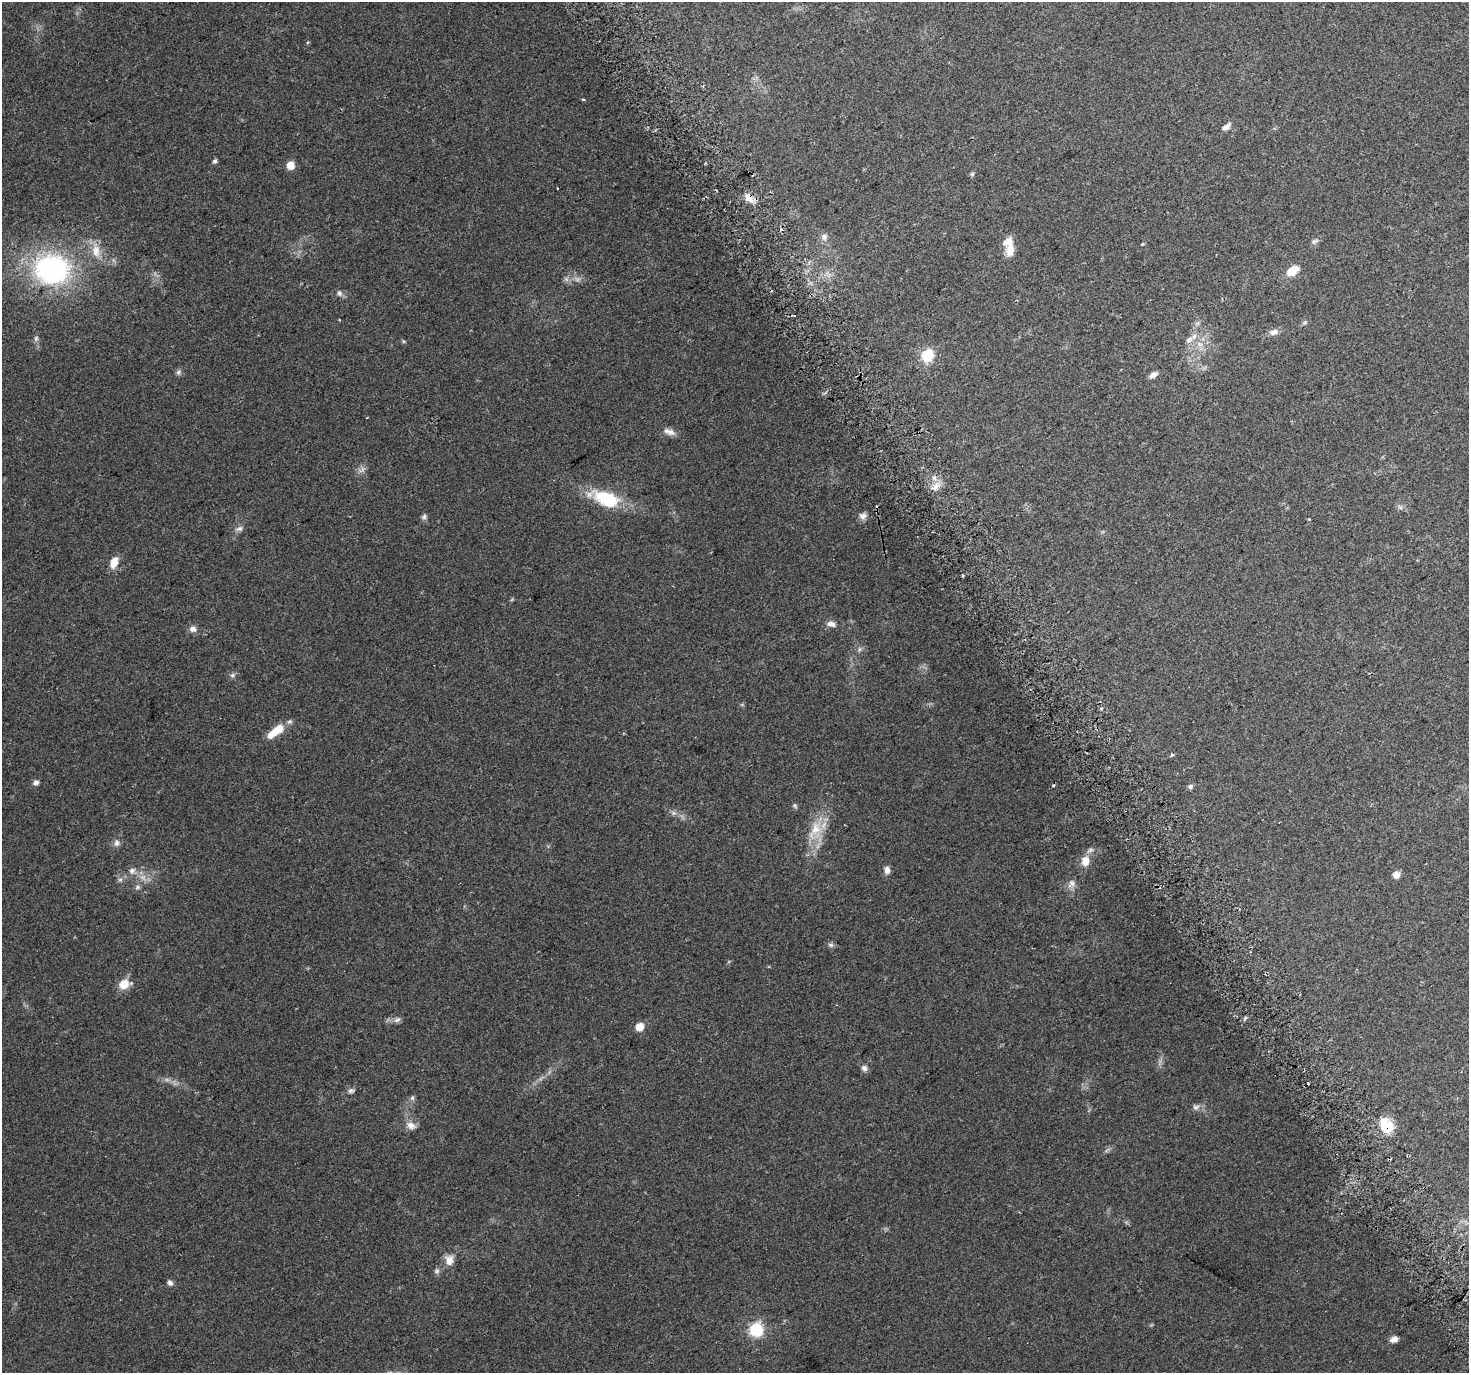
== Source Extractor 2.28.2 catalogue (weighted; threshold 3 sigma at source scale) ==
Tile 6 of 4 x 4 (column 2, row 2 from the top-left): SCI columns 1494-2960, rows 2875-4245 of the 5926 x 5806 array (HDU 1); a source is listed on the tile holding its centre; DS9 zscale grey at full resolution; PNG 1471 x 1375 px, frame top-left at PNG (2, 2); no overlay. Shown black and unused: <1% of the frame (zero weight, under 2 of 3 exposures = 2% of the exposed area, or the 3 px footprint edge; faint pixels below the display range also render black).
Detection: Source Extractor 2.28.2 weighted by HDU 2 'WHT'; one run over the whole footprint, this tile lists its part. Background 0.093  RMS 0.0092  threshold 0.0415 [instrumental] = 3 sigma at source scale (4.5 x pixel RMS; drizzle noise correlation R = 1.50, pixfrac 1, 0.0396/0.0396 arcsec/px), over >= 5 px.
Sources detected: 80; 3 too faint to see at this stretch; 6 cosmic-ray / hot-pixel residue — not listed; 1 inside a brighter listed object's ellipse — not listed separately; the other 70 listed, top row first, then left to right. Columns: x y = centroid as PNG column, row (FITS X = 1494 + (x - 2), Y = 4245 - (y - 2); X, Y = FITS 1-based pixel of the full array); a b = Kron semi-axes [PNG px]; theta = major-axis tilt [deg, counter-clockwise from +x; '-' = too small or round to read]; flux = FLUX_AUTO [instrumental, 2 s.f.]
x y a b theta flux
703 86 4 3 - 0.81
583 100 3 3 - 1.3
1226 126 14 7 35 4.3
215 161 5 5 - 2.1
290 165 6 5 - 15
972 174 6 5 - 1.5
557 188 3 2 - 1.3
749 198 14 8 -50 7.9
824 237 9 8 - 4.1
1315 241 11 6 31 2.5
1142 244 5 4 - 0.79
1010 250 15 11 81 10
96 251 20 11 -84 12
52 269 36 30 -4 160
1292 271 12 7 39 17
339 293 8 6 -64 2.7
1305 322 6 4 45 1.4
1274 332 12 8 11 4.7
36 338 7 6 - 2.1
1189 340 11 8 38 4.8
927 355 6 6 - 87
178 372 8 6 -78 2.2
1153 375 10 6 30 4.4
367 417 3 2 - 0.72
669 432 17 8 -19 5.7
362 470 13 6 36 3.7
936 487 13 8 53 7
606 499 27 13 -21 55
1400 507 8 4 -37 1.8
863 516 10 8 11 4.2
424 517 8 6 74 2.3
1309 519 3 3 - 0.79
239 528 9 7 22 3.2
114 562 14 8 67 9.9
963 576 3 2 - 1.4
831 624 12 7 -15 4.8
193 629 8 8 - 4.6
859 649 7 4 89 1.7
232 675 7 5 44 2
1101 708 4 3 - 1.1
276 731 24 9 38 18
1172 755 4 3 - 6.6
36 783 6 6 - 3.6
1190 786 6 5 - 2.4
795 805 7 5 -40 1.6
673 813 7 4 72 1.7
815 830 31 17 67 26
117 843 9 7 77 3.5
1085 861 13 10 89 9.9
887 870 9 6 -85 4.5
132 871 10 9 - 4.7
1396 875 6 5 - 7.7
120 879 7 4 1 1.9
1071 884 13 9 52 4.7
138 887 8 6 17 2.1
831 945 8 6 -14 2.2
124 984 12 9 19 13
397 1020 10 7 19 3.2
639 1027 6 6 - 13
864 1068 9 7 -64 3.3
351 1091 8 6 6 2.4
412 1098 7 6 - 1.8
1196 1107 10 7 17 3.4
411 1126 14 10 -29 6.5
1386 1126 16 12 -51 24
449 1260 13 10 -89 7.9
437 1271 8 7 - 2.3
170 1283 8 6 -57 2.9
756 1330 7 6 - 120
1394 1339 9 6 15 5.1
Overlapping masked pixels (flux is a lower limit): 2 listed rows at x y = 749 198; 1386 1126